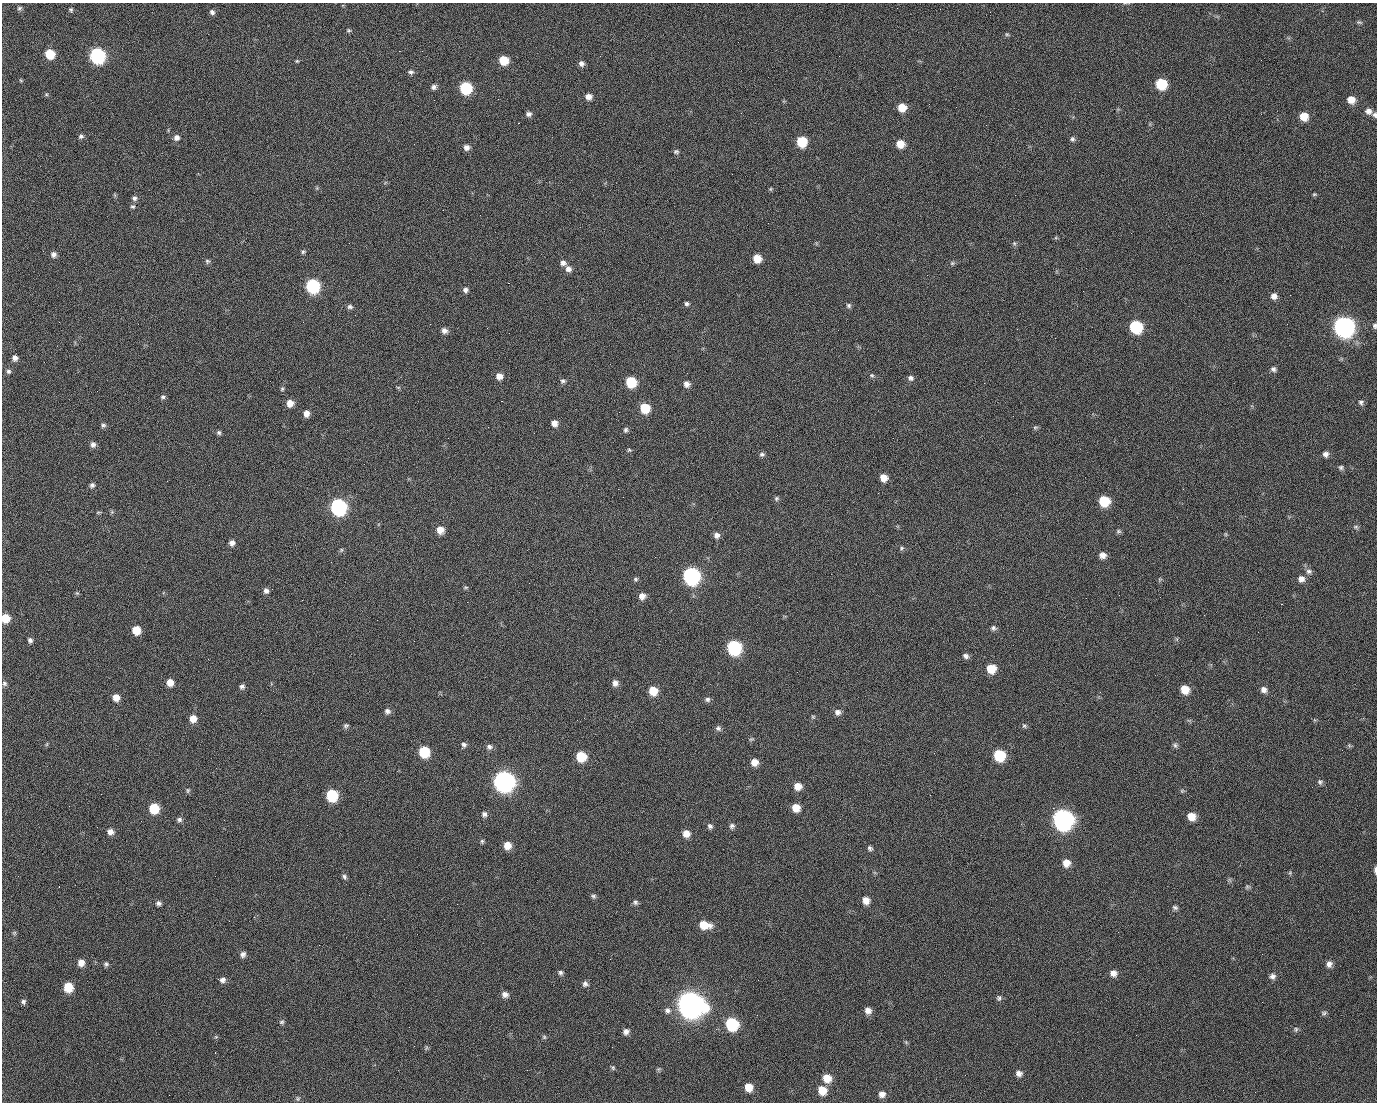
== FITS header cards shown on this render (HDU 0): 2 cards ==
NAXIS1  =                 1375 / length of data axis 1
NAXIS2  =                 1100 / length of data axis 2

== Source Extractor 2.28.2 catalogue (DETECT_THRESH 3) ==
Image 1375 x 1100 px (HDU 0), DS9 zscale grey, 1 PNG px = 1 image px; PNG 1379 x 1104 px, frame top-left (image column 1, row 1100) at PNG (2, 3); no overlay
Background 1510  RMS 32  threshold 96.3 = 3 sigma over >= 5 px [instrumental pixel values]
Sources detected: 236; all 236 listed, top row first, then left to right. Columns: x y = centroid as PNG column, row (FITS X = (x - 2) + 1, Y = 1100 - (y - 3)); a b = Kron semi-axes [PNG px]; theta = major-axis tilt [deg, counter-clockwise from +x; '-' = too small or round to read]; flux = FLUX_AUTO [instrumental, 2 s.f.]
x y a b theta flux
19 8 7 6 - 4.7e+03
71 11 5 3 - 6.7e+03
212 12 6 5 - 6.8e+03
990 12 2 2 - 1.8e+03
1359 22 8 4 -13 3.5e+03
349 30 5 5 - 3.3e+03
1007 34 5 4 - 3.0e+03
399 51 2 2 - 2.5e+04
50 54 7 7 - 6.9e+04
97 56 8 8 - 4.8e+05
839 56 2 2 - 9.4e+02
504 60 7 7 - 5.5e+04
297 61 5 4 - 2.6e+03
581 63 7 6 - 8.5e+03
411 72 7 5 -4 5.5e+03
21 80 6 4 -45 2.4e+03
1161 84 8 7 - 9.9e+04
434 87 7 6 - 7.0e+03
466 88 7 7 - 1.7e+05
46 94 6 4 -45 2.8e+03
588 97 8 7 - 1.3e+04
498 99 2 2 - 1.5e+03
434 100 2 2 - 4.4e+03
1351 100 8 7 - 2.4e+04
902 107 7 7 - 3.3e+04
1368 111 9 8 - 1.1e+04
529 114 7 6 - 7.1e+03
1375 115 7 6 - 5.3e+03
1304 116 8 7 - 3.4e+04
518 123 2 2 - 3.5e+04
81 136 6 6 - 5.4e+03
176 138 7 7 - 9.6e+03
1072 139 7 6 - 5.3e+03
802 142 7 7 - 8.6e+04
900 144 7 7 - 3.0e+04
466 147 7 7 - 9.9e+03
676 152 7 6 - 4.6e+03
770 189 5 5 - 2.5e+03
1314 194 5 4 - 2.7e+03
1015 195 2 2 - 7.2e+03
134 198 7 6 - 6.2e+03
133 206 6 5 - 4.3e+03
1014 243 6 5 - 3.6e+03
303 252 6 5 - 3.9e+03
54 254 7 6 - 8.7e+03
757 258 7 7 - 3.0e+04
207 261 7 6 - 4.5e+03
563 263 7 7 - 8.2e+03
952 263 7 5 21 4.2e+03
568 269 8 8 - 1.0e+04
927 275 2 2 - 9.2e+02
508 283 2 2 - 5.7e+04
313 286 8 8 - 3.0e+05
465 290 6 6 - 7.0e+03
1083 291 2 2 - 3.4e+03
1290 295 2 2 - 2.4e+03
1274 296 7 7 - 1.1e+04
687 304 6 5 - 5.1e+03
849 305 6 6 - 4.7e+03
350 307 8 6 -1 5.9e+03
355 315 2 2 - 1.2e+03
59 322 3 2 - 1.6e+03
1287 324 2 2 - 1.3e+03
1375 326 7 5 -81 5.1e+03
1136 327 8 8 - 1.7e+05
1343 327 10 9 - 1.4e+06
1017 329 2 2 - 1.0e+03
444 331 8 6 -35 1.0e+04
15 358 7 6 - 8.5e+03
1273 369 8 6 -33 6.1e+03
8 371 6 6 - 5.0e+03
872 375 6 5 - 4.0e+03
499 376 8 7 - 1.6e+04
911 378 7 7 - 6.7e+03
563 381 7 6 - 5.2e+03
631 382 7 7 - 8.7e+04
984 383 2 2 - 1.6e+04
687 384 7 7 - 1.0e+04
398 387 6 4 -18 2.7e+03
282 389 6 5 - 3.5e+03
97 391 2 2 - 1.4e+03
163 397 7 6 - 4.7e+03
501 401 3 2 - 5.8e+04
1361 402 7 7 - 5.8e+03
290 403 7 7 - 1.9e+04
645 408 7 7 - 6.6e+04
306 414 7 6 - 1.3e+04
554 423 7 6 - 1.4e+04
103 425 7 5 15 4.9e+03
1035 427 6 5 - 3.7e+03
626 430 7 5 74 4.7e+03
219 432 6 6 - 4.3e+03
93 444 8 7 - 8.3e+03
629 450 6 5 - 3.1e+03
762 454 7 6 - 5.3e+03
1326 454 7 6 - 8.7e+03
1341 467 6 6 - 4.5e+03
883 478 7 7 - 2.0e+04
92 485 6 6 - 6.0e+03
623 497 2 2 - 3.3e+03
776 498 6 6 - 4.3e+03
1104 501 8 7 - 8.4e+04
338 507 9 8 - 5.3e+05
98 512 7 3 9 2.6e+03
112 512 5 5 - 3.3e+03
1356 527 7 5 -15 4.4e+03
440 530 8 7 - 2.0e+04
1118 531 7 5 -14 4.2e+03
1226 534 6 4 -90 2.5e+03
716 535 7 7 - 1.0e+04
232 543 7 6 - 1.0e+04
901 548 6 5 - 3.9e+03
341 550 6 4 48 3.1e+03
1102 555 7 7 - 1.3e+04
1309 571 8 8 - 7.8e+03
691 576 9 8 - 6.3e+05
635 579 6 6 - 3.9e+03
1160 579 6 4 18 2.7e+03
1301 579 8 8 - 1.2e+04
466 587 8 4 1 2.6e+03
266 591 6 6 - 7.7e+03
77 593 6 4 -42 2.8e+03
642 596 8 7 - 1.3e+04
5 618 7 6 - 4.0e+04
27 619 3 2 - 1.6e+03
377 620 2 2 - 1.3e+04
994 628 8 7 - 5.8e+03
136 630 7 7 - 3.8e+04
30 640 6 5 - 6.3e+03
414 641 2 2 - 9.4e+02
734 647 9 8 - 3.0e+05
966 656 7 6 - 7.4e+03
991 669 8 7 - 4.4e+04
170 682 7 6 - 1.8e+04
4 683 7 6 - 5.1e+03
615 683 8 7 - 1.1e+04
242 686 6 6 - 6.2e+03
1185 689 8 7 - 3.5e+04
1264 690 8 7 - 1.0e+04
653 691 8 7 - 4.3e+04
116 698 7 7 - 1.9e+04
707 699 8 7 - 6.1e+03
387 711 7 7 - 7.3e+03
838 712 8 8 - 9.0e+03
813 717 5 5 - 2.9e+03
193 719 8 7 - 2.0e+04
346 726 6 5 - 4.5e+03
1024 726 7 6 - 4.3e+03
718 728 8 7 - 6.3e+03
751 739 7 4 23 3.3e+03
47 744 6 4 71 2.6e+03
464 745 8 6 67 6.3e+03
1175 745 8 6 -78 5.2e+03
1349 745 6 4 -20 3.2e+03
489 747 8 7 - 7.0e+03
424 752 8 7 - 9.1e+04
934 753 3 2 - 2.3e+03
999 755 8 8 - 1.1e+05
581 756 8 7 - 6.7e+04
754 762 7 7 - 2.0e+04
504 781 9 9 - 1.4e+06
1320 782 7 7 - 5.0e+03
798 786 8 7 - 2.2e+04
188 790 7 5 90 3.6e+03
1182 791 6 5 - 3.2e+03
101 794 2 2 - 2.4e+03
332 795 8 7 - 1.3e+05
930 795 2 2 - 8.8e+03
154 808 7 7 - 6.7e+04
796 808 7 7 - 2.7e+04
1053 808 2 2 - 1.8e+04
484 814 7 7 - 6.9e+03
1191 816 8 7 - 2.8e+04
1063 819 10 9 - 1.4e+06
179 820 7 6 - 5.7e+03
710 826 7 6 - 6.2e+03
732 826 7 7 - 6.5e+03
110 832 7 7 - 1.1e+04
686 834 8 8 - 1.9e+04
482 841 6 5 - 3.6e+03
507 845 8 7 - 2.5e+04
870 848 7 6 - 4.8e+03
1066 863 8 7 - 2.1e+04
1375 870 8 3 -89 7.0e+03
1290 873 6 5 - 3.0e+03
344 877 7 6 - 5.4e+03
59 886 3 2 - 4.8e+03
1247 887 7 6 - 4.2e+03
593 896 6 6 - 4.7e+03
866 900 8 7 - 1.8e+04
635 902 7 7 - 5.3e+03
158 903 7 6 - 6.4e+03
457 904 2 2 - 1.7e+03
1175 907 7 6 - 5.0e+03
704 925 11 7 -10 3.9e+04
1118 932 2 2 - 3.0e+03
14 933 6 4 45 3.0e+03
243 954 7 7 - 8.4e+03
610 959 3 2 - 3.1e+03
81 963 7 7 - 1.7e+04
106 964 6 6 - 4.9e+03
1329 964 8 7 - 1.0e+04
560 973 7 6 - 5.3e+03
1113 973 8 7 - 1.3e+04
1272 976 8 8 - 8.3e+03
222 980 8 6 4 8.8e+03
758 980 2 2 - 2.2e+03
585 984 8 7 - 6.8e+03
68 987 7 7 - 5.4e+04
505 994 7 6 - 1.1e+04
999 998 8 7 - 5.5e+03
23 1002 6 6 - 5.1e+03
690 1004 12 11 - 3.1e+06
667 1010 9 8 - 9.3e+03
868 1010 8 7 - 1.3e+04
1324 1013 8 5 8 4.3e+03
282 1022 7 6 - 4.5e+03
732 1024 9 8 - 1.8e+05
1296 1029 8 6 77 4.3e+03
626 1032 7 7 - 9.7e+03
1136 1035 2 2 - 1.0e+03
216 1037 6 4 -17 2.7e+03
544 1037 6 6 - 3.4e+03
906 1042 5 5 - 2.8e+03
426 1048 7 4 72 3.0e+03
215 1052 3 2 - 2.2e+03
613 1068 7 5 -87 3.5e+03
658 1069 6 5 - 3.3e+03
527 1070 2 2 - 1.0e+03
1019 1073 8 7 - 1.0e+04
827 1078 8 8 - 3.3e+04
749 1087 8 8 - 2.9e+04
822 1090 9 8 - 3.5e+04
882 1094 7 7 - 1.2e+04
169 1095 2 2 - 6.2e+03
298 1099 6 6 - 4.0e+03
At the frame edge (FLAGS 8, measured only in part): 4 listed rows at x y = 1375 115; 1375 326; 5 618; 1375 870